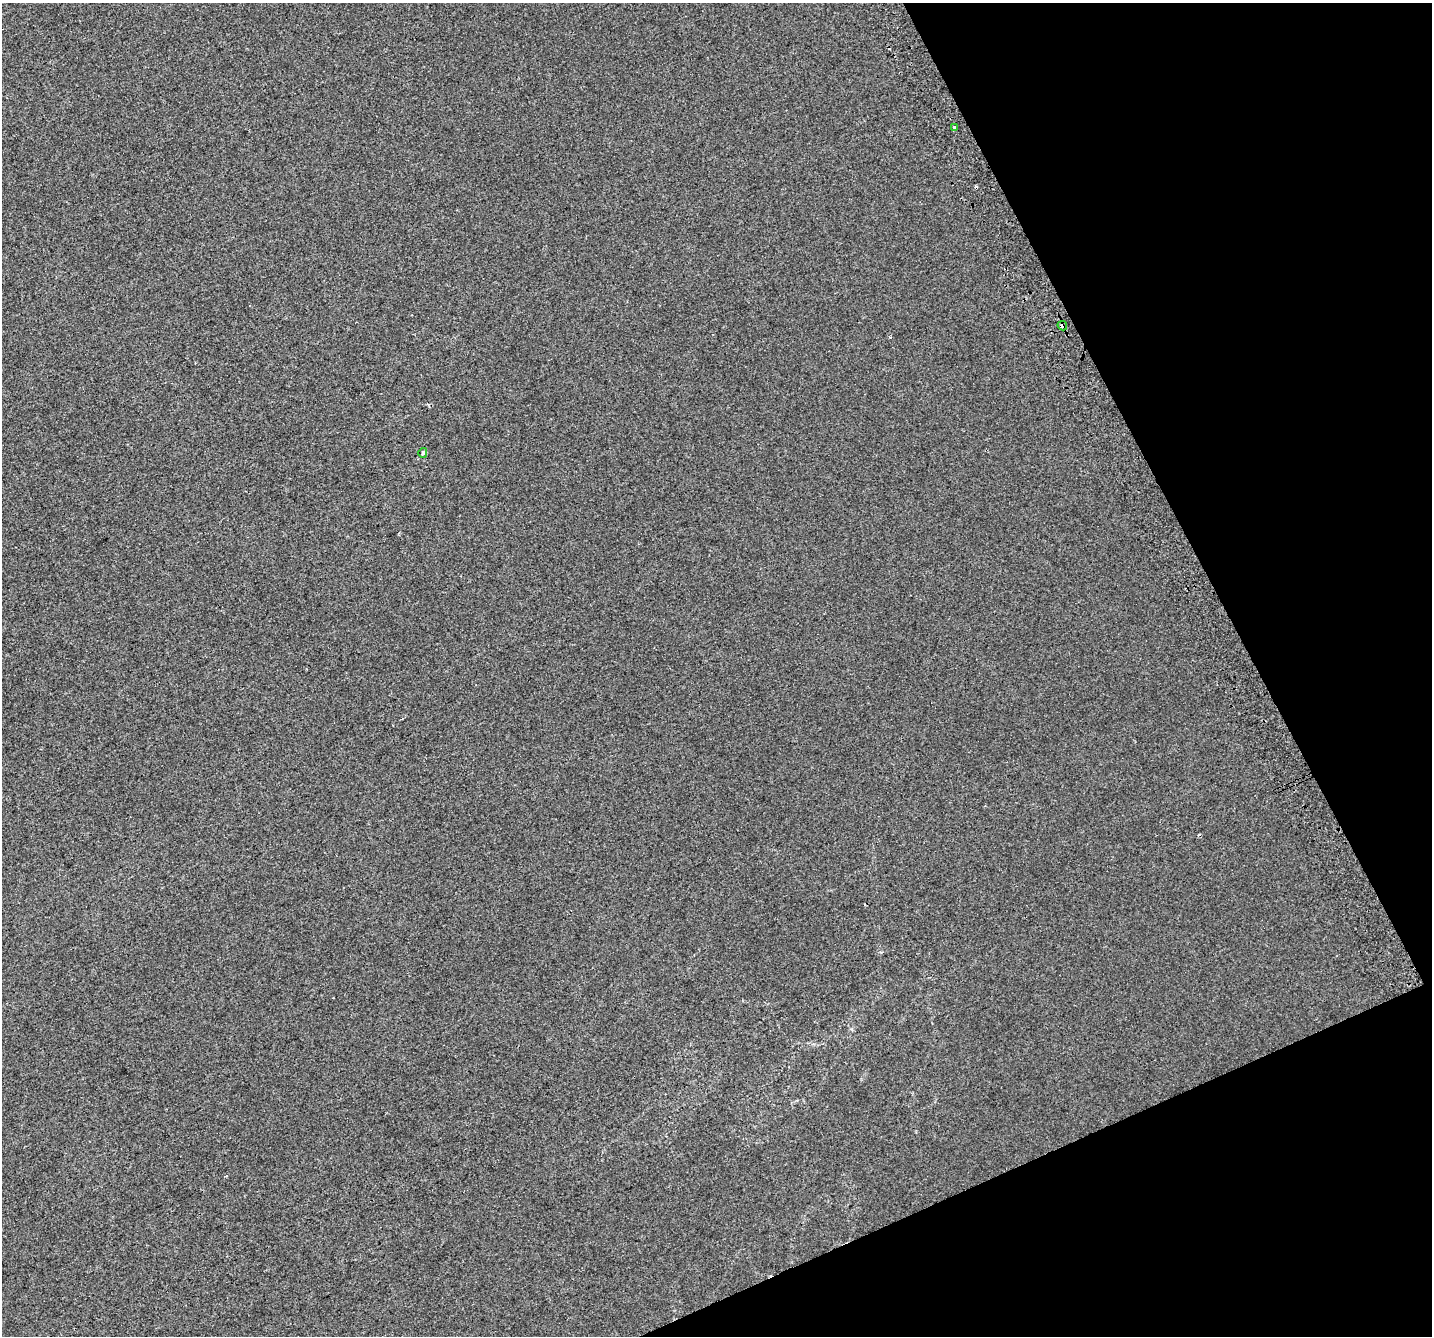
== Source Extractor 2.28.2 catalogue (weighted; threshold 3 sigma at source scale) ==
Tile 12 of 4 x 4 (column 4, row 3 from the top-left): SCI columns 4330-5759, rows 1511-2844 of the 5798 x 5630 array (HDU 1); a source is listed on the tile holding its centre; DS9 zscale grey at full resolution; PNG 1434 x 1338 px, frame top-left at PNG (2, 3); each listed source drawn as its Kron ellipse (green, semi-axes under 4 px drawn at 4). Shown black and unused: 21% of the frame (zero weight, under 2 of 3 exposures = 2% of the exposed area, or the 3 px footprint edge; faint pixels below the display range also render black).
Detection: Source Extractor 2.28.2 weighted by HDU 2 'WHT'; one run over the whole footprint, this tile lists its part. Background 0.00565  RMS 0.0069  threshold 0.0313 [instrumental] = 3 sigma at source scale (4.5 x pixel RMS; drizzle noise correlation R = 1.50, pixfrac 1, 0.0396/0.0396 arcsec/px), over >= 5 px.
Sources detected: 6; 3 cosmic-ray / hot-pixel residue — neither listed nor drawn; the other 3 listed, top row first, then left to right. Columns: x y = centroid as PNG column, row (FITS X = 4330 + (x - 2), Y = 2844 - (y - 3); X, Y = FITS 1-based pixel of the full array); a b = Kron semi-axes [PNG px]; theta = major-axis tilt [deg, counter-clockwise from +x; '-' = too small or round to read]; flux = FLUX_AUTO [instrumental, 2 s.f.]
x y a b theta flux
955 127 3 2 - 0.93
1062 326 5 4 - 2
423 453 5 3 - 1.9
Overlapping masked pixels (flux is a lower limit): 1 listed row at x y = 1062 326